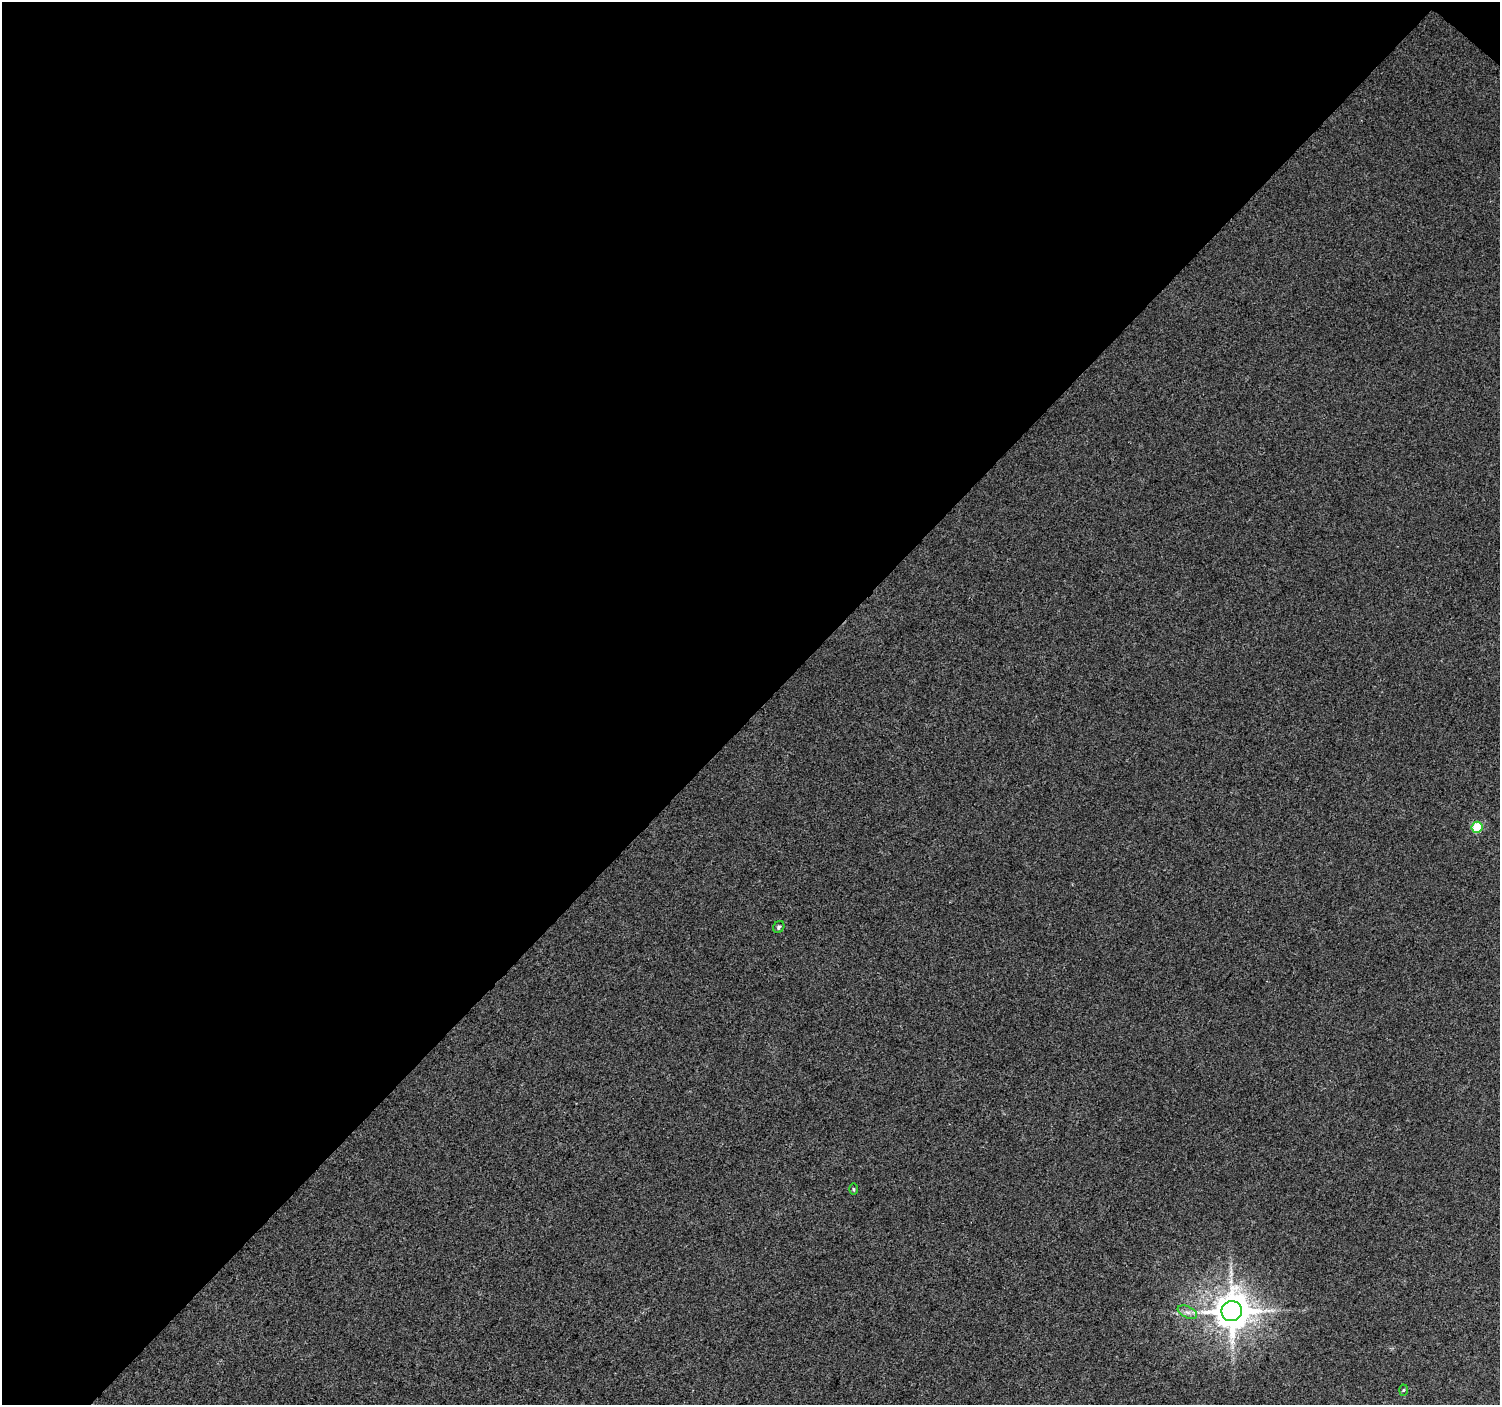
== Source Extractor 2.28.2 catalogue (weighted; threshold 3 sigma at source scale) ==
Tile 1 of 2 x 2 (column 1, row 1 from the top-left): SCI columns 3-1500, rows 1511-2913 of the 2999 x 3003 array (HDU 1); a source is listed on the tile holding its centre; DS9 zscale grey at full resolution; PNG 1502 x 1407 px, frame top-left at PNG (2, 2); each listed source drawn as its Kron ellipse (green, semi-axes under 4 px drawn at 4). Shown black and unused: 51% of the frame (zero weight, under 3 of 4 exposures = <1% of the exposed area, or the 3 px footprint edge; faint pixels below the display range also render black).
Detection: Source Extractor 2.28.2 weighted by HDU 2 'WHT'; one run over the whole footprint, this tile lists its part. Background 0.0402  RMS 0.0086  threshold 0.0388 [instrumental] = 3 sigma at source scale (4.5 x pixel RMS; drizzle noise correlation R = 1.50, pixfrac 1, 0.0396/0.0396 arcsec/px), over >= 5 px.
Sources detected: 6; all 6 listed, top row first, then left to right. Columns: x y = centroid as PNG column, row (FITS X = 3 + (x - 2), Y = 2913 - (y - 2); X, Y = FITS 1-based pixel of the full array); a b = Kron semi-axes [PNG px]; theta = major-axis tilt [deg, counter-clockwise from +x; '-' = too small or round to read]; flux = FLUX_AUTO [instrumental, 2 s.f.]
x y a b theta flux
1477 827 5 5 - 46
779 927 6 5 - 2.2
853 1189 5 4 - 1
1232 1311 10 10 - 2300
1187 1312 10 5 -26 3.7
1404 1390 5 3 - 0.91